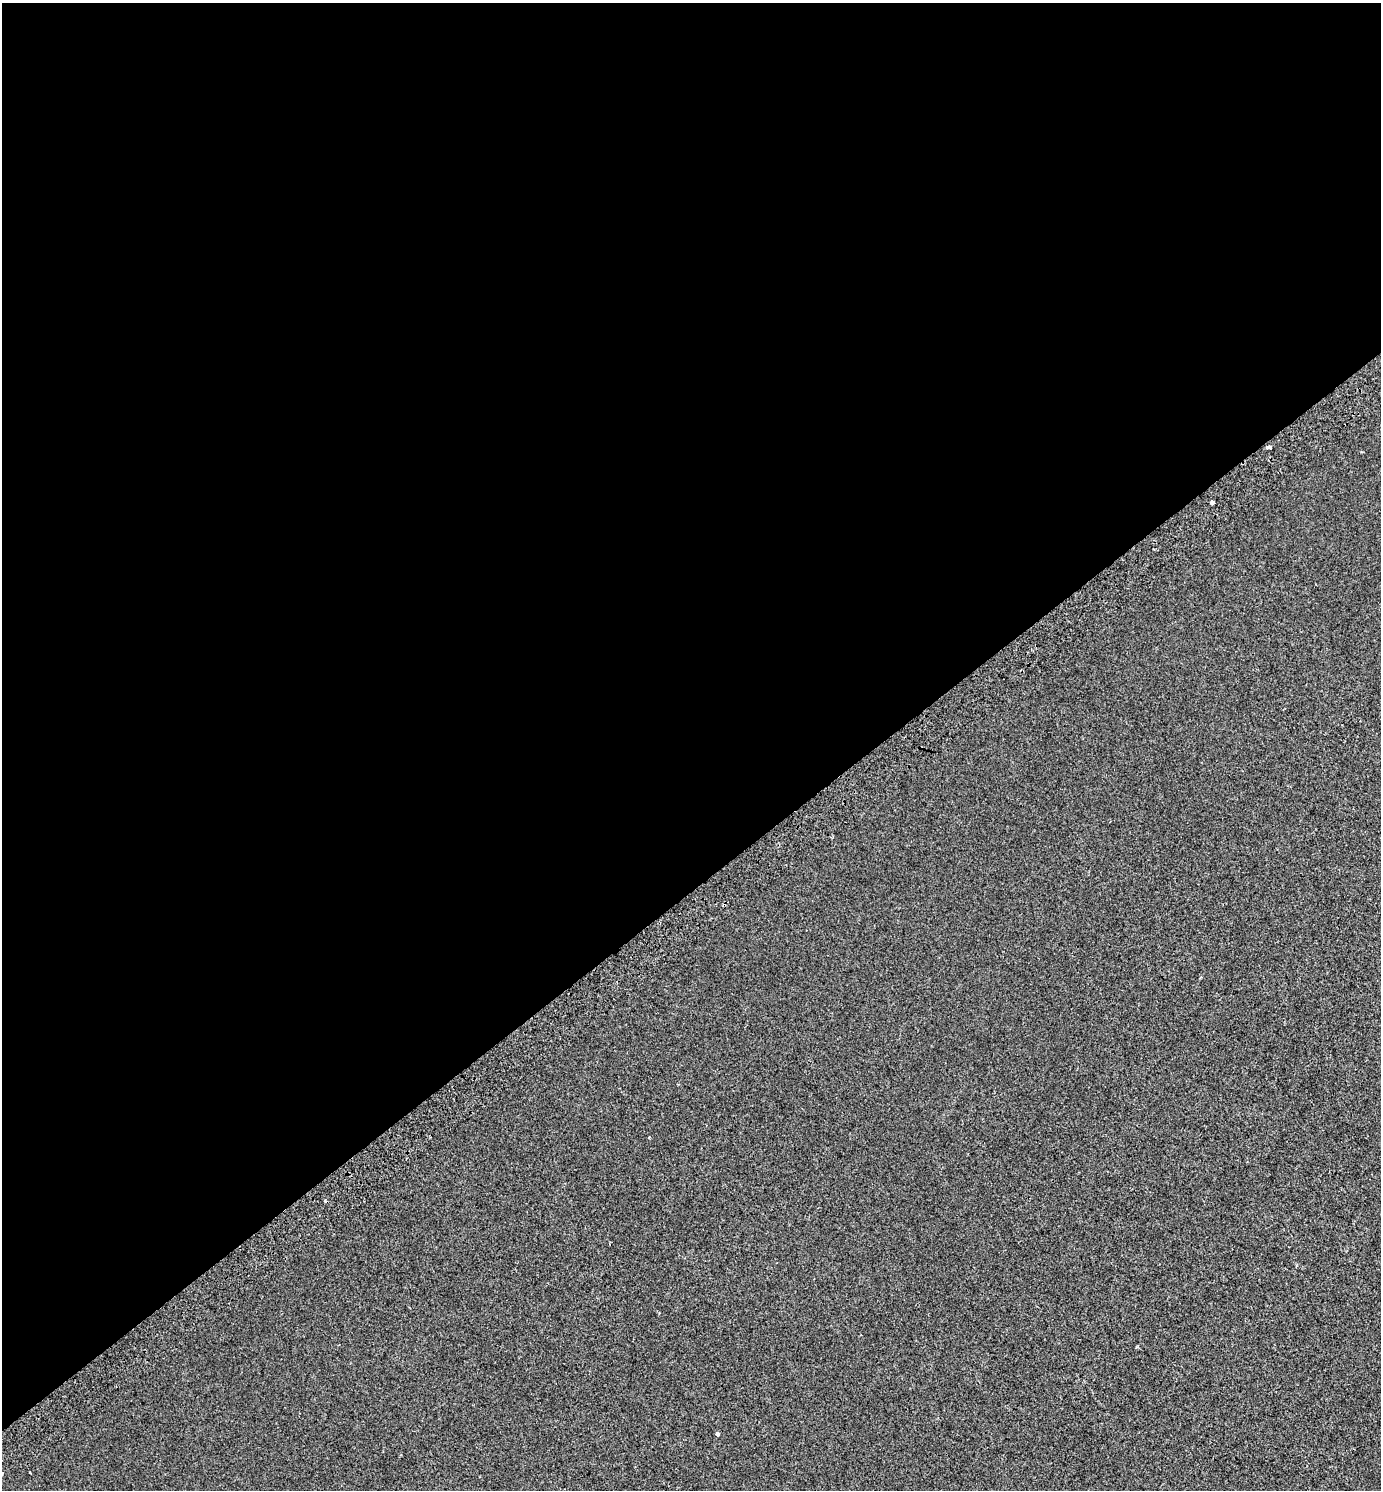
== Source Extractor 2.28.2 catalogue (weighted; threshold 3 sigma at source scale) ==
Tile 2 of 4 x 4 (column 2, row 1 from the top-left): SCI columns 1655-3033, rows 4523-6010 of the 6007 x 6078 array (HDU 1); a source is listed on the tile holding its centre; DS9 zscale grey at full resolution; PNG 1383 x 1492 px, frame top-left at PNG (2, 3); no overlay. Shown black and unused: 60% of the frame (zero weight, under 2 of 3 exposures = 4% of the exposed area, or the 3 px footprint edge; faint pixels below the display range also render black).
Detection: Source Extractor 2.28.2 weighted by HDU 2 'WHT'; one run over the whole footprint, this tile lists its part. Background 4.72e-04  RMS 0.0047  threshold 0.0213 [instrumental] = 3 sigma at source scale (4.5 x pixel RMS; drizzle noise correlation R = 1.50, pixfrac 1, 0.0396/0.0396 arcsec/px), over >= 5 px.
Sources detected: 7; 3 cosmic-ray / hot-pixel residue — not listed; the other 4 listed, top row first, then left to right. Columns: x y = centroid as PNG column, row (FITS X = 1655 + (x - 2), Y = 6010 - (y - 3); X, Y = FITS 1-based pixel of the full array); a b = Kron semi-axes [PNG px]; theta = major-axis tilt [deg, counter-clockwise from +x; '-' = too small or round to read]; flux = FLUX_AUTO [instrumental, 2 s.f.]
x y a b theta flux
1268 447 5 3 - 2.8
1212 502 4 3 - 2.9
717 1434 4 3 - 3.7
2 1473 3 3 - 0.83
Isophote crosses this tile's border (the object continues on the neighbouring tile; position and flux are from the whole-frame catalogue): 1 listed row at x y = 2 1473